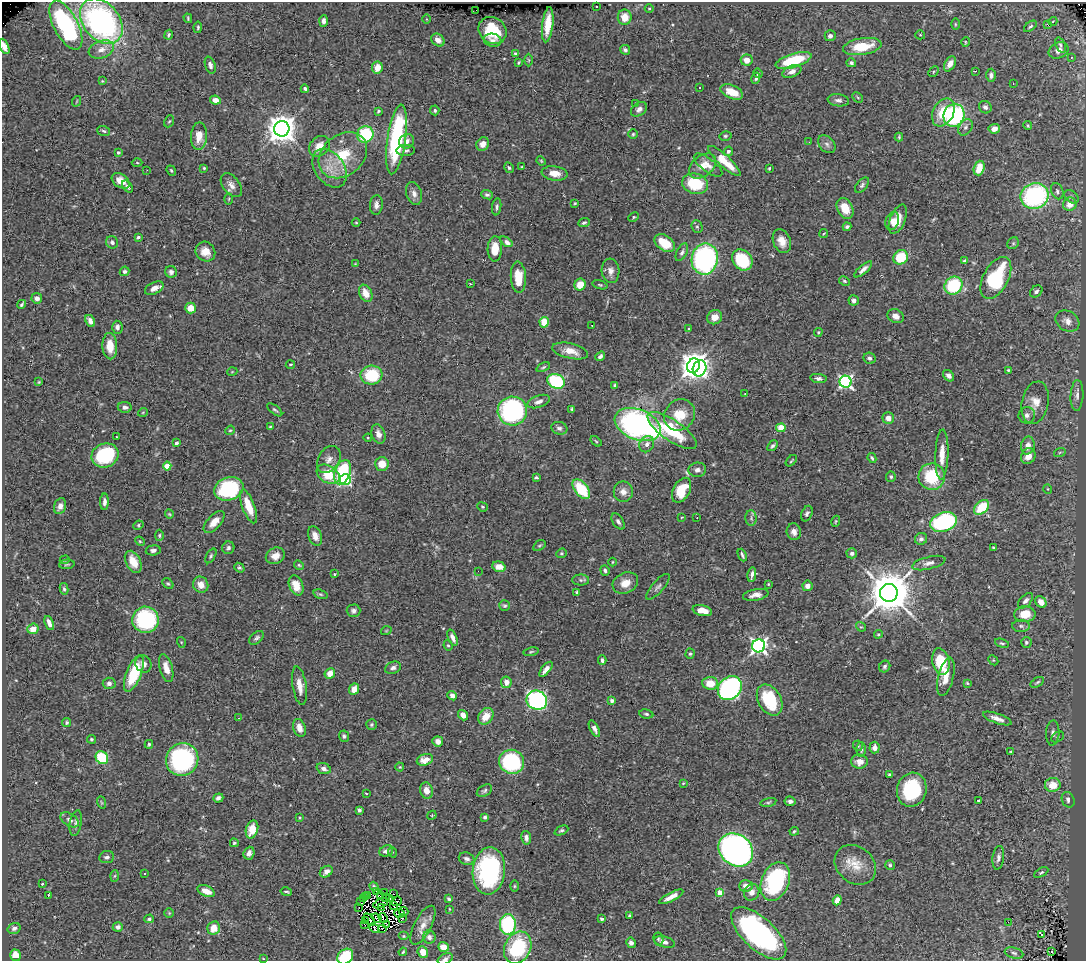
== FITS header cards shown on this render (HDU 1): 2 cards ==
NAXIS1  =                 1084
NAXIS2  =                  959

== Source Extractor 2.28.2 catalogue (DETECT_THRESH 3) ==
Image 1084 x 959 px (HDU 1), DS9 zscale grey, 1 PNG px = 1 image px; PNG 1088 x 963 px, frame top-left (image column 1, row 959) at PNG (2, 2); each listed source drawn as its Kron ellipse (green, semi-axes under 4 px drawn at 4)
Background 0.884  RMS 0.043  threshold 0.128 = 3 sigma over >= 5 px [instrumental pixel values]
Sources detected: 462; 8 with non-positive FLUX_AUTO (blend fragments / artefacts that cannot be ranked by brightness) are neither listed nor drawn; the other 454 listed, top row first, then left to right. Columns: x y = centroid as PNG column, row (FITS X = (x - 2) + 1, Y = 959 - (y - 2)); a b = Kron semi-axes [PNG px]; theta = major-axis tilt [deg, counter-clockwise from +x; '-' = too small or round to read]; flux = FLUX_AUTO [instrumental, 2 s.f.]
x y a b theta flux
596 7 3 2 - 2.8
649 8 4 3 - 2.4
476 10 3 2 - 31
625 17 8 7 - 31
188 18 5 3 - 3.5
426 19 5 3 - 2.7
101 21 25 18 -50 730
324 21 6 4 86 9.4
1053 21 4 3 - 2.7
955 24 6 3 -89 3.2
1047 24 3 3 - 10
66 25 27 12 -62 430
548 25 18 5 83 45
1030 26 7 4 37 5.4
198 27 6 4 82 4.2
492 30 15 12 -39 85
169 35 5 4 - 4.9
920 35 5 4 - 3.3
830 36 5 5 - 9.4
438 40 7 5 -40 15
493 40 9 6 -11 11
965 42 5 3 - 2.7
1060 45 8 5 -68 5.6
4 46 8 4 -65 22
862 46 19 8 9 93
101 49 13 8 19 26
625 50 5 4 - 7.2
1059 50 10 7 22 15
515 53 4 3 - 4.2
1071 58 3 2 - 3.6
529 60 6 4 -89 3.3
747 60 6 5 - 25
793 60 18 7 17 140
519 63 3 2 - 2.6
851 63 5 4 - 6.3
950 64 8 5 60 24
210 65 9 5 -71 9.7
377 68 6 5 - 31
792 71 10 5 24 17
975 71 4 2 - 5.4
934 72 6 4 47 3.5
758 73 5 4 - 7
991 75 6 4 88 8.1
756 78 6 4 73 6.1
102 81 4 3 - 2.9
1013 83 3 2 - 4
699 87 3 3 - 11
305 89 4 3 - 5.8
732 92 12 6 -23 52
858 97 6 3 -44 3.4
215 100 5 4 - 23
838 100 11 6 -7 11
77 101 5 3 - 2.5
636 103 3 2 - 2.1
985 107 7 6 - 8.5
639 109 9 6 37 13
435 110 5 4 - 4.8
378 111 4 3 - 3.4
943 112 15 10 62 81
954 115 11 10 - 340
169 121 6 4 65 4.2
1028 126 4 3 - 3
965 127 9 6 57 9.4
282 129 8 7 - 4200
994 129 6 5 - 21
104 131 6 4 -18 5.5
365 134 8 8 - 180
633 134 5 5 - 3.9
199 136 14 8 87 38
725 136 6 4 14 4.3
899 137 4 3 - 3.5
396 139 35 9 82 360
407 141 8 7 - 14
809 142 2 2 - 1.5
483 144 7 6 - 19
827 144 10 7 -46 12
319 146 11 9 43 34
406 150 9 5 2 6.9
728 151 5 4 - 8.7
118 152 4 3 - 6.3
343 155 26 20 41 120
541 161 5 4 - 3
724 161 21 6 -43 76
137 163 5 3 - 3.2
708 165 17 6 -37 21
703 166 15 10 40 37
522 167 3 3 - 2.2
204 168 3 3 - 3
330 168 21 14 -54 55
509 168 5 4 - 5.5
769 168 4 3 - 3.2
979 168 7 5 72 51
147 170 3 2 - 4.8
171 171 5 4 - 3.9
554 173 13 7 -8 28
121 181 10 6 -34 28
695 184 13 10 -13 120
231 185 14 8 -53 19
862 185 9 5 50 7.4
128 187 7 4 -50 6.7
1057 191 8 6 -66 7.6
414 193 12 7 -74 16
487 195 6 4 -21 7
1035 196 14 13 - 410
1071 197 8 5 -39 7.4
229 199 6 4 88 3
575 203 4 3 - 2.6
1070 204 7 6 - 28
376 205 10 6 85 13
497 207 8 4 81 6.2
845 208 11 7 -64 48
633 217 6 4 27 3.8
898 219 15 7 68 36
892 221 9 6 71 14
584 222 6 3 24 5
356 223 4 3 - 2.6
697 227 6 5 - 5.1
847 227 4 3 - 6.6
824 234 5 3 - 2.6
138 237 4 3 - 4.8
782 241 12 8 -67 30
112 242 6 6 - 8.1
506 242 7 4 -37 21
665 243 11 7 -36 60
1013 243 6 5 - 4.8
495 249 13 7 88 47
205 252 10 9 - 33
682 252 9 5 62 7.3
901 257 8 7 - 100
705 259 16 13 80 520
742 260 11 9 -50 140
964 260 4 4 - 4.7
355 264 3 3 - 2.1
863 269 11 4 40 14
124 271 5 4 - 5.3
611 271 12 9 -85 17
171 272 6 5 - 8.1
518 277 15 7 -87 57
996 278 23 12 62 220
844 281 6 4 -28 4.4
470 284 3 3 - 2
580 285 6 5 - 36
600 285 8 4 -15 4.8
953 285 9 8 - 180
154 288 10 5 27 19
1036 291 7 5 40 9.5
366 293 9 6 -66 35
37 298 5 5 - 14
854 300 5 5 - 13
22 304 4 3 - 4.9
191 308 5 5 - 35
896 316 8 6 -28 15
715 317 8 7 - 25
90 321 6 4 -60 11
1067 321 13 9 -30 21
544 322 5 4 - 68
592 325 2 2 - 2.9
117 327 6 5 - 10
688 328 3 3 - 4.1
818 332 4 3 - 3.3
110 346 13 7 -87 47
570 351 18 7 -13 35
600 356 5 4 - 6.4
869 358 6 5 - 8.2
290 365 4 3 - 3.1
694 366 7 6 - 3400
543 367 7 4 25 4.6
699 368 8 6 71 570
1008 370 3 3 - 2.8
232 372 5 3 - 2.3
371 375 11 9 6 140
948 376 6 5 - 11
818 378 8 4 -9 8
556 381 9 7 -25 220
39 382 3 3 - 2.7
845 382 6 6 - 640
615 385 4 3 - 5.3
745 394 3 3 - 1.6
1077 395 15 6 87 15
539 402 11 6 19 15
1035 403 21 13 78 43
125 407 7 5 -8 11
572 409 3 3 - 4.2
275 410 9 3 -38 4.8
512 411 15 14 - 430
143 412 5 3 - 2.6
680 415 16 14 46 68
1027 415 8 8 - 12
888 418 6 5 - 21
638 425 24 15 -22 700
270 427 4 3 - 2.8
559 428 8 6 -16 9.1
781 428 4 4 - 94
230 430 5 4 - 3.4
672 431 29 10 -34 160
378 434 10 6 -72 20
116 437 3 2 - 3.4
368 438 4 4 - 2.7
596 441 6 3 -37 3.3
176 443 3 3 - 8.3
647 444 8 7 - 13
1028 445 9 6 78 20
773 446 6 4 49 6.6
1060 452 6 3 19 3.4
942 454 25 6 88 42
105 455 14 11 23 180
1028 456 8 7 - 26
872 458 5 3 - 4.7
329 459 15 10 57 23
791 461 7 3 46 3.1
382 464 7 7 - 39
167 466 4 4 - 60
697 470 9 7 9 10
342 472 13 7 68 190
328 474 12 8 -32 100
891 477 5 5 - 5.4
932 477 13 13 - 140
536 478 4 3 - 4.4
345 479 5 5 - 420
229 489 15 11 19 240
581 489 11 6 -53 120
1048 489 5 3 - 2.1
682 490 13 8 61 97
623 492 10 9 - 20
104 502 8 4 88 11
60 506 8 6 70 15
248 506 18 6 -70 55
482 507 5 4 - 4.1
981 507 9 6 43 90
169 514 4 4 - 3.2
807 514 8 5 64 7.1
682 517 4 2 - 1.8
697 518 3 2 - 3.1
751 518 8 5 -88 6.6
618 521 9 5 -56 8.5
836 521 6 4 72 3.2
214 522 13 6 47 25
944 522 14 9 18 340
138 525 5 4 - 3.8
794 532 8 7 - 15
159 535 6 4 -90 3.9
315 536 10 6 -69 21
921 539 6 5 - 8.9
140 541 5 4 - 3.5
539 545 7 5 34 4.4
228 548 6 6 - 7.8
993 548 3 3 - 4.5
153 550 7 5 6 10
561 553 5 4 - 4
852 553 5 5 - 10
742 555 6 2 -67 5.4
211 556 8 4 59 5.2
275 556 10 8 27 25
65 560 5 4 - 3.6
133 562 12 7 -62 47
612 562 4 3 - 2.3
929 563 17 6 14 15
67 564 8 4 4 4.7
299 565 5 4 - 3.8
499 567 7 5 -16 33
239 568 5 4 - 4.7
605 570 5 4 - 6.1
478 571 2 2 - 1.4
335 574 3 2 - 3.6
752 574 7 3 83 8.9
581 580 8 5 -1 6.9
168 583 6 4 -45 4.6
625 583 13 10 26 34
768 584 4 3 - 2.5
201 585 8 7 - 27
296 585 10 6 -67 41
807 586 5 5 - 16
658 587 16 6 48 11
64 589 6 4 -79 5.5
577 592 3 3 - 4.3
889 593 9 9 - 12000
321 594 7 4 -19 5.2
756 595 13 5 11 17
1025 601 9 5 46 9.2
1041 602 6 5 - 23
504 605 5 5 - 5
353 611 7 6 - 8.6
702 611 10 5 -13 36
1025 614 11 8 3 56
145 620 13 13 - 260
49 623 7 3 -66 14
1021 626 8 6 -1 8.6
861 627 5 4 - 3.4
33 629 5 5 - 33
386 631 5 3 - 2.4
878 634 4 4 - 3.4
257 638 8 5 40 7.5
452 638 8 4 -67 13
181 642 5 3 - 3
1026 642 5 5 - 5.8
1002 643 7 3 -17 4.5
448 645 5 4 - 3.8
759 646 6 6 - 970
531 652 7 3 12 4
690 654 5 4 - 4.2
602 660 5 3 - 6.8
993 660 5 4 - 3.2
941 662 13 8 -78 140
143 664 9 8 - 15
885 667 6 5 - 6.5
166 668 14 6 -75 30
393 668 8 6 22 9.9
546 669 9 4 50 17
134 673 19 7 68 130
330 673 6 5 - 28
946 677 19 7 76 35
506 682 6 5 - 22
1037 682 7 3 34 4.8
109 683 6 6 - 9.6
710 683 8 6 -5 47
967 683 4 4 - 3
300 686 19 7 -81 27
730 688 13 11 46 570
354 689 6 5 - 33
452 696 5 4 - 12
537 700 10 9 - 540
770 700 16 11 -61 150
612 701 4 3 - 8.3
646 714 7 4 -9 5.4
463 715 5 4 - 20
486 716 9 7 52 36
238 718 2 2 - 1.6
997 718 15 5 -20 18
67 723 4 4 - 4.2
371 725 5 5 - 4.4
299 728 9 6 -71 22
594 729 9 4 -62 12
1053 733 12 6 87 13
344 736 5 4 - 5.8
1057 737 7 5 29 5.3
91 739 4 4 - 3.8
438 741 5 5 - 18
149 744 4 3 - 4.5
858 746 5 4 - 5.2
875 748 6 5 - 16
861 750 7 5 -90 5.9
1011 752 3 3 - 3.9
102 758 7 6 - 150
182 760 17 16 - 440
425 760 8 5 17 22
511 762 12 12 - 270
859 762 8 7 - 23
400 767 4 4 - 2.8
324 769 7 5 -19 11
890 775 3 3 - 4.6
683 783 4 3 - 2.4
1053 785 8 7 - 51
426 790 8 6 -74 23
912 790 17 14 75 180
484 791 8 5 31 6.6
366 793 3 2 - 2
218 798 5 4 - 9.8
979 800 3 3 - 5
1068 800 8 6 -68 12
790 801 5 4 - 10
101 802 6 4 -71 4.3
768 802 8 4 12 4.6
359 810 4 3 - 6.1
432 815 5 3 - 2.5
485 817 4 4 - 6.3
300 818 4 3 - 2.9
70 820 10 6 -32 12
76 823 13 6 80 10
252 829 9 6 74 42
561 830 7 4 25 5.6
794 831 5 3 - 3.9
526 838 7 4 -81 11
234 843 4 4 - 4.3
736 850 18 15 -39 1200
386 851 7 5 24 15
392 852 5 3 - 2.6
249 853 6 5 - 15
107 857 7 6 - 7.7
998 858 12 5 83 11
467 859 8 6 -19 9.2
855 865 22 18 -40 55
890 865 5 4 - 5.4
489 871 24 16 85 400
326 872 7 5 34 16
1041 872 8 3 29 4.6
144 874 3 2 - 2.8
115 876 6 4 87 3
775 881 20 13 67 300
42 884 3 2 - 2.4
374 886 5 3 - 5.5
514 886 5 3 - 3.5
746 886 7 6 - 22
206 891 9 5 -24 30
376 891 4 3 - 9.6
286 892 6 3 -12 4.4
720 892 4 4 - 42
752 892 8 7 - 18
385 893 3 2 - 0.95
393 894 3 2 - 2.3
368 895 3 2 - 2
48 896 3 2 - 26
381 896 4 2 - 3.1
365 897 4 2 - 5.4
671 897 13 4 27 24
385 898 3 2 - 2.2
363 899 3 2 - 1.8
389 899 3 3 - 9.5
449 899 4 3 - 4.9
837 900 5 4 - 27
361 901 3 2 - 0.88
397 901 5 3 - 0.82
381 903 8 2 24 0.11
393 905 4 2 - 2.5
359 907 3 2 - 9
382 907 3 2 - 3.8
449 909 3 2 - 1.7
403 911 5 2 - 5
169 913 5 5 - 3.4
400 913 5 3 - 4.9
629 915 3 3 - 3.8
377 918 5 2 - 1.2
383 918 5 2 - 3.6
402 918 3 2 - 2.5
149 919 5 4 - 5.4
602 919 4 3 - 6
366 920 4 2 - 1.6
370 920 7 3 -47 1.3
1008 922 2 2 - 1.8
364 924 3 2 - 8.8
508 924 10 8 -89 280
387 925 3 2 - 2.3
423 925 21 8 63 26
118 927 5 4 - 9.3
14 928 7 5 18 8.5
214 928 7 6 - 39
374 928 5 3 - 6
382 929 2 2 - 0.65
759 933 34 16 -43 650
1042 934 4 3 - 87
404 936 5 4 - 3.6
429 937 6 6 - 10
658 939 6 5 - 4.9
664 942 10 5 -16 14
631 943 5 4 - 8.3
443 947 5 5 - 24
518 948 17 13 64 190
403 952 4 3 - 3.2
423 952 6 5 - 26
1051 952 3 2 - 6.1
1014 953 9 5 -16 8.2
15 955 6 5 - 42
345 956 9 7 44 120
263 958 3 2 - 1.9
445 959 8 5 28 8.1
At the frame edge (FLAGS 8, measured only in part): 3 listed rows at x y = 4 46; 345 956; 445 959
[8 non-positive-flux detections neither listed nor drawn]